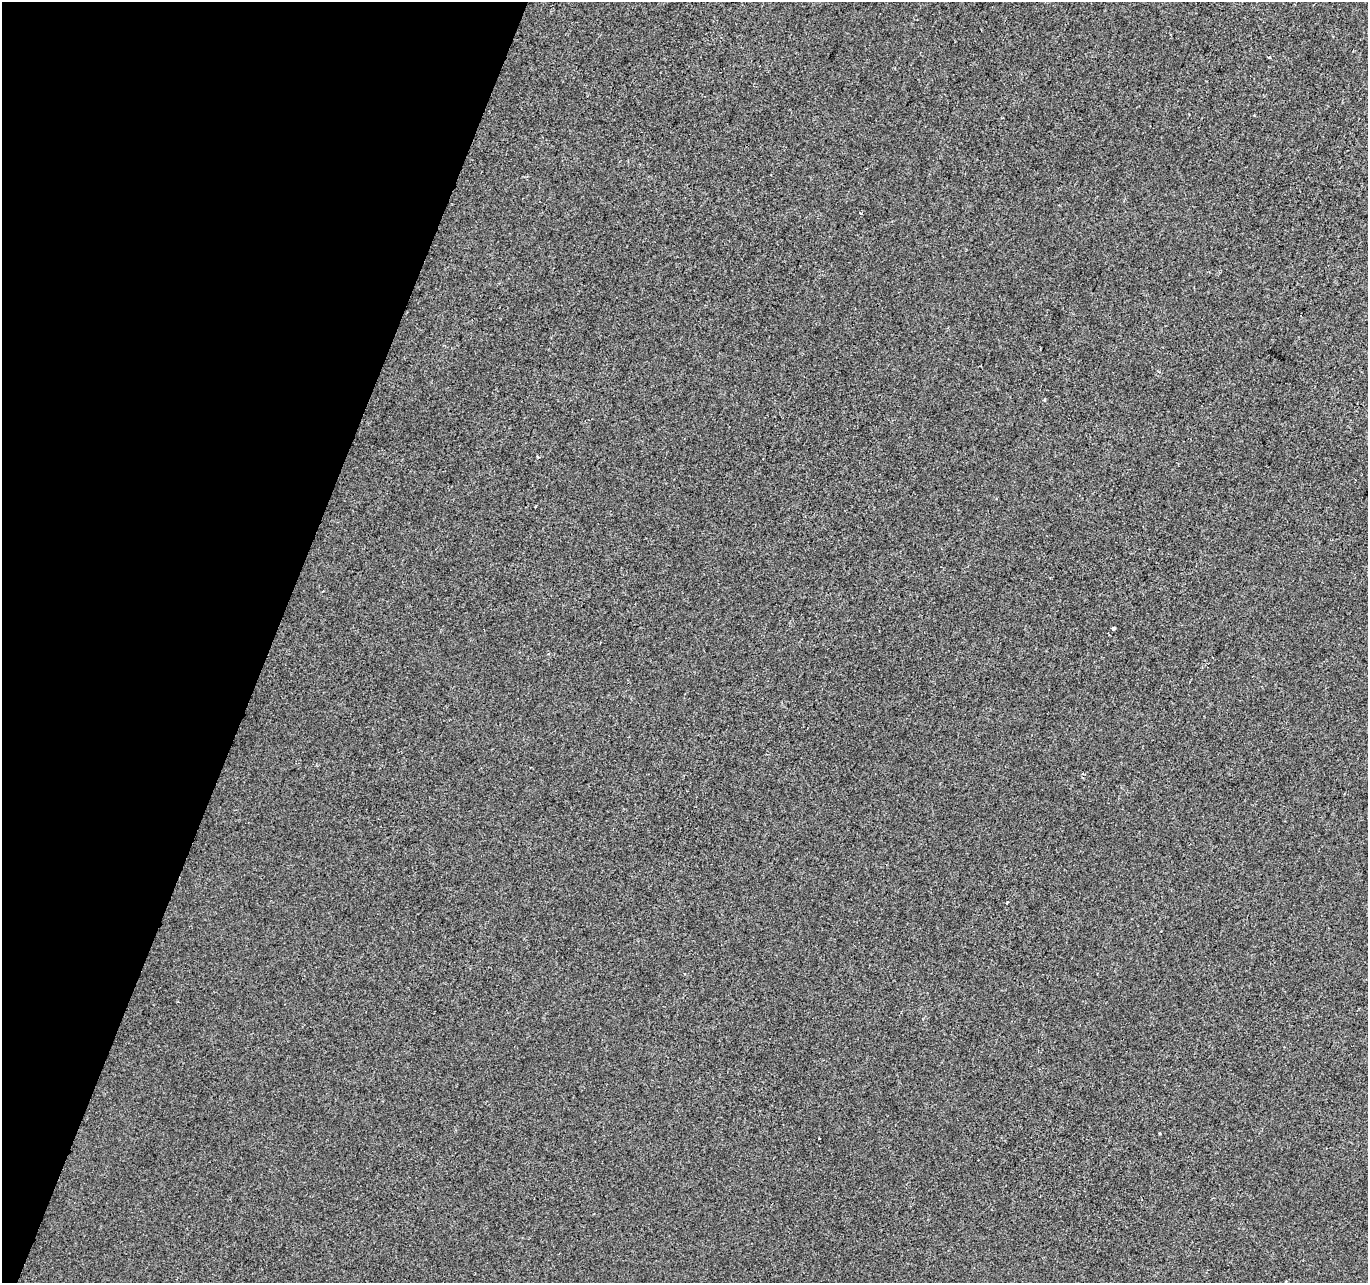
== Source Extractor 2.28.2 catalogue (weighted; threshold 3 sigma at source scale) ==
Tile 9 of 4 x 4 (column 1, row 3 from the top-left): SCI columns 8-1373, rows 1559-2839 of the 5470 x 5615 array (HDU 1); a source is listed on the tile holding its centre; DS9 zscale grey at full resolution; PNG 1370 x 1285 px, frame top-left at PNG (2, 2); no overlay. Shown black and unused: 20% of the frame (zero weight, under 2 of 3 exposures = <1% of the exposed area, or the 3 px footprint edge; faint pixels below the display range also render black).
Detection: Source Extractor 2.28.2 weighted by HDU 2 'WHT'; one run over the whole footprint, this tile lists its part. Background 1.71e-04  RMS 0.0042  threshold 0.0189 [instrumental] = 3 sigma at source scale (4.5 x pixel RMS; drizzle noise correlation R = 1.50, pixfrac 1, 0.0396/0.0396 arcsec/px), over >= 5 px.
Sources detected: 6; all 6 listed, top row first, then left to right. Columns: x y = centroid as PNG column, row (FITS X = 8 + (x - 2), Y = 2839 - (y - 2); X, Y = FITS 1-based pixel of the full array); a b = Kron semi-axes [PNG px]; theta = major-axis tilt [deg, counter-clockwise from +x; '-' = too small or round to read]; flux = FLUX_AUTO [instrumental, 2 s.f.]
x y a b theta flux
1270 58 4 3 - 3.8
860 213 3 3 - 0.54
538 457 4 3 - 0.79
1113 628 4 3 - 0.86
548 654 3 2 - 0.4
1160 1133 3 3 - 0.39